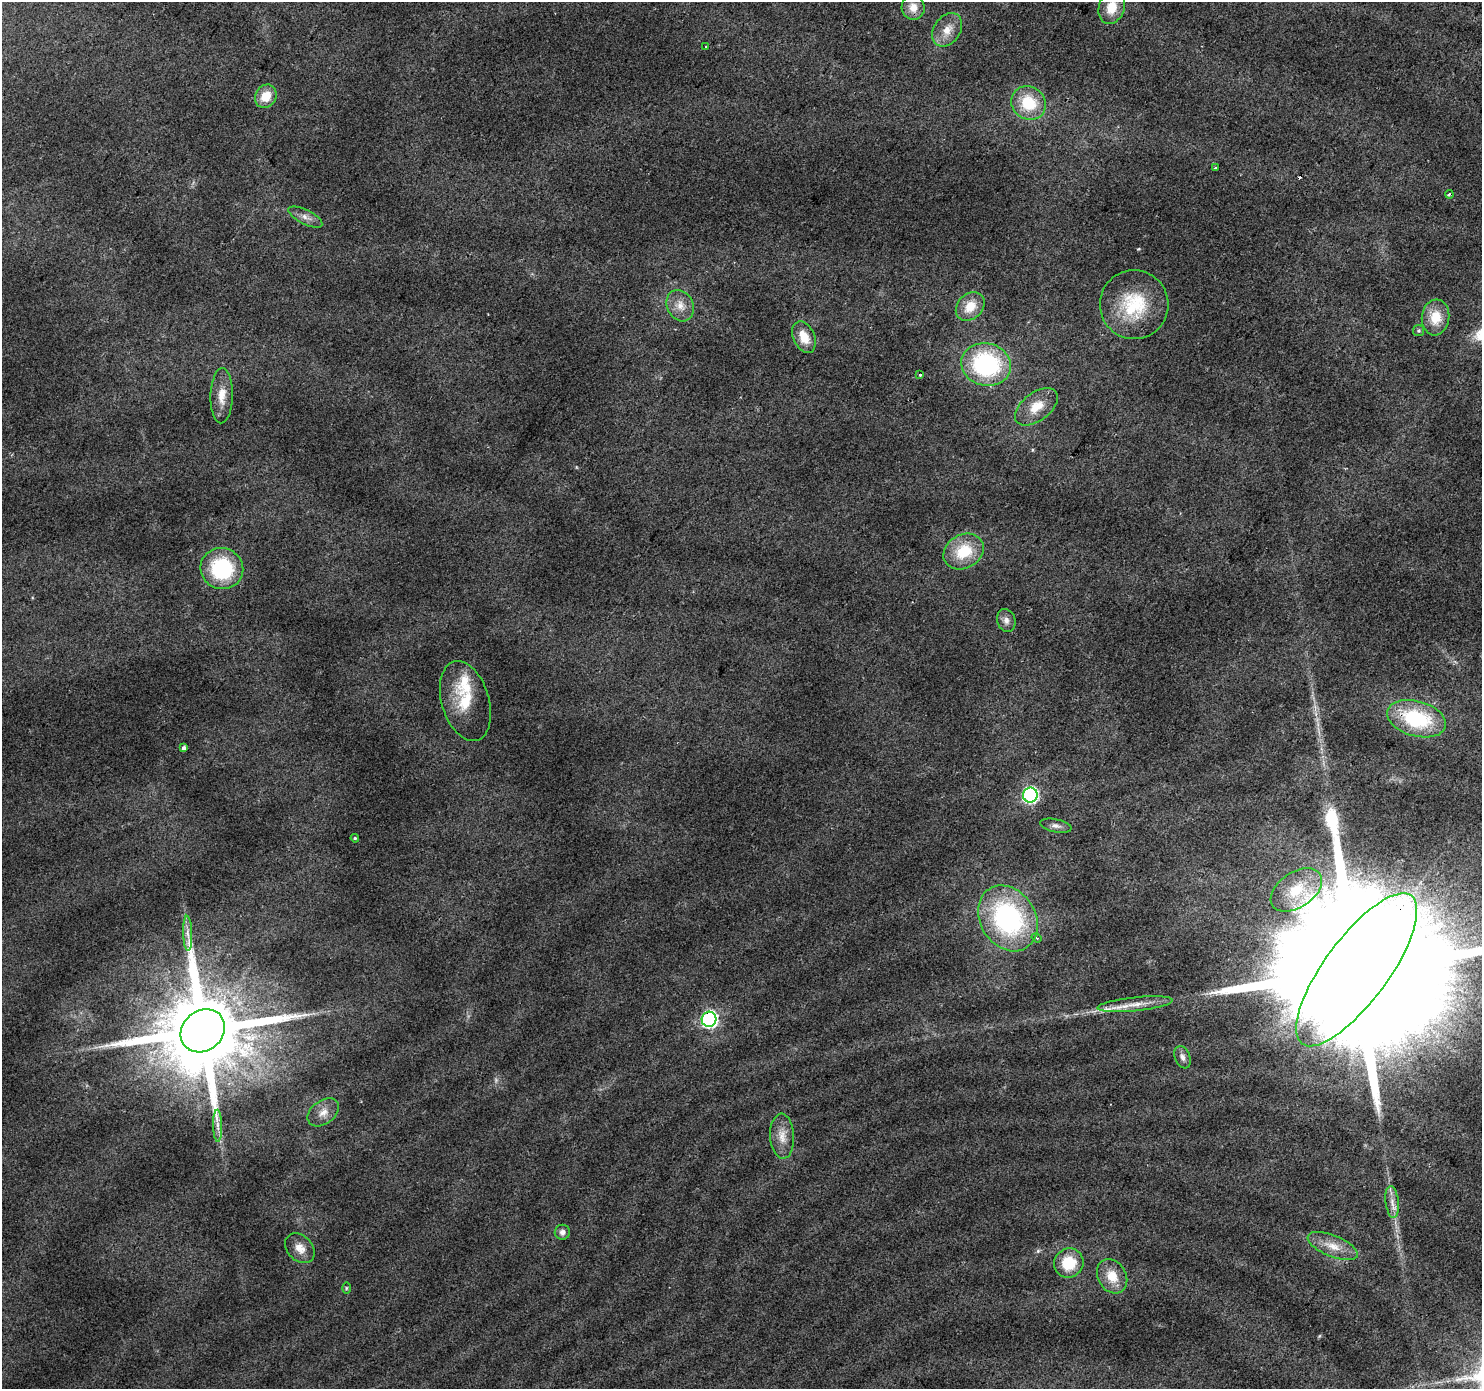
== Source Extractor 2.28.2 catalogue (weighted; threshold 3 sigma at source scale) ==
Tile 10 of 4 x 4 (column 2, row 3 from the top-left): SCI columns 1481-2960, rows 1570-2956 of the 5925 x 5982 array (HDU 1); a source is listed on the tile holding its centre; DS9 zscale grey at full resolution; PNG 1484 x 1391 px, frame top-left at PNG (2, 2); each listed source drawn as its Kron ellipse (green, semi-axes under 4 px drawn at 4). Shown black and unused: <1% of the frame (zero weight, under 2 of 3 exposures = <1% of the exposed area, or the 3 px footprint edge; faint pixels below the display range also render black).
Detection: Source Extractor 2.28.2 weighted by HDU 2 'WHT'; one run over the whole footprint, this tile lists its part. Background 0.0458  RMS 0.0074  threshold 0.0333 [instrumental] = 3 sigma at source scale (4.5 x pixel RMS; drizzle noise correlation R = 1.50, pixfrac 1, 0.0396/0.0396 arcsec/px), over >= 5 px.
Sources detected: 52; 1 too faint to see at this stretch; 1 cosmic-ray / hot-pixel residue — neither listed nor drawn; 3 inside a brighter listed object's ellipse — not listed separately; the other 47 listed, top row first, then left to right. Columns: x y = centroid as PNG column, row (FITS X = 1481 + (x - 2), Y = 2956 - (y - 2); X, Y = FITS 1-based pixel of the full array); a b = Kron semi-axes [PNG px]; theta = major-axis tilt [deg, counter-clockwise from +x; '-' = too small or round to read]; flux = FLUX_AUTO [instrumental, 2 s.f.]
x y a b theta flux
913 7 12 11 - 7.9
1112 7 17 13 71 14
947 30 18 13 55 10
706 47 3 2 - 0.96
266 96 12 10 57 13
1029 103 18 16 -38 30
1215 168 3 2 - 0.8
1449 194 4 3 - 1.2
305 217 18 7 -27 4.9
1134 305 34 34 - 46
680 306 16 13 -63 9.4
970 306 16 12 44 14
1436 317 18 13 84 16
1419 331 5 5 - 1.2
804 337 16 10 -66 12
986 364 25 21 -14 93
920 375 3 2 - 3.5
222 396 27 11 88 11
1036 407 25 14 37 14
964 551 21 17 29 28
222 569 21 20 - 58
1006 620 12 9 -75 4
465 701 41 23 -73 29
1416 719 30 17 -16 61
184 748 4 3 - 2.3
1030 795 7 7 - 150
1056 826 16 6 -11 3.7
355 838 4 3 - 0.87
1296 890 28 17 34 27
1008 918 35 27 -57 120
188 933 17 4 -88 4.8
1036 938 5 3 - 1.8
1357 970 92 32 53 96000
1135 1004 38 7 6 12
709 1019 7 7 - 190
203 1031 23 20 41 13000
1182 1057 12 7 -68 3.6
323 1112 17 11 36 8.2
218 1126 16 4 -88 4.1
782 1136 22 12 -87 10
1392 1202 16 6 -83 5.5
562 1232 7 7 - 3.4
1333 1246 27 10 -22 13
300 1248 17 12 -46 8.4
1069 1263 15 14 - 24
1112 1276 18 14 -60 15
346 1288 6 4 89 1
Overlapping masked pixels (flux is a lower limit): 4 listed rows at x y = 1416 719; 1357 970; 709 1019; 203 1031
Isophote crosses this tile's border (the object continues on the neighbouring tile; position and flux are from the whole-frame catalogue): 2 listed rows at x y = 1112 7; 1357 970